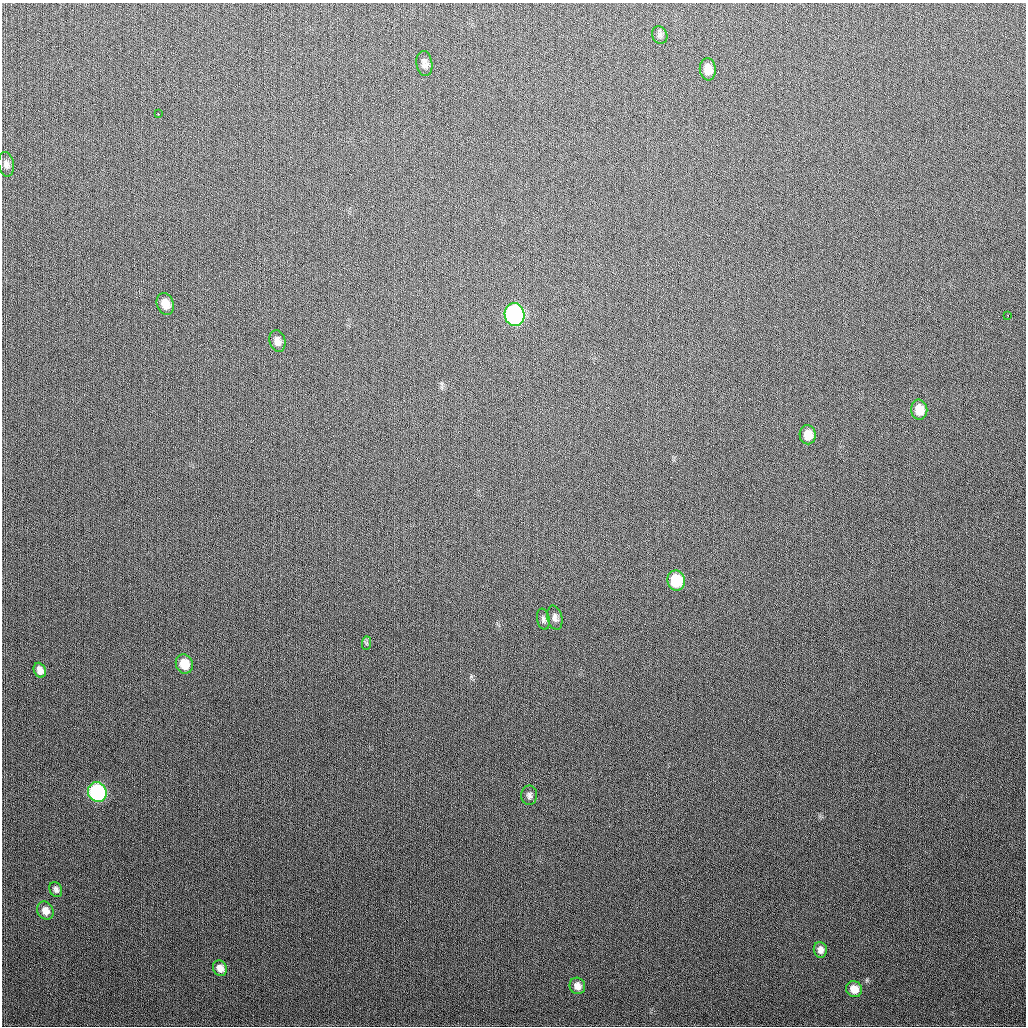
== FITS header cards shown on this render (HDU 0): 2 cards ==
NAXIS1  =                 1024
NAXIS2  =                 1024

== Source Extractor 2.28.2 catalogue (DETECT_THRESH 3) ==
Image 1024 x 1024 px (HDU 0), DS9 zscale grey, 1 PNG px = 1 image px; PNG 1028 x 1028 px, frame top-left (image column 1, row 1024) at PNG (2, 3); each listed source drawn as its Kron ellipse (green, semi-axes under 4 px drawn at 4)
Background 286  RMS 11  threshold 34.4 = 3 sigma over >= 5 px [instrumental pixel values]
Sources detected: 25; all 25 listed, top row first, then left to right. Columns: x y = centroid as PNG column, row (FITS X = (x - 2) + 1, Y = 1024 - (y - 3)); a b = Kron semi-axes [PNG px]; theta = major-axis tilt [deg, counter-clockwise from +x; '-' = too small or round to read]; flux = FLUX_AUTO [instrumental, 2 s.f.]
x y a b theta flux
660 35 9 7 -64 2200
424 64 13 8 -81 4200
708 69 11 8 -84 9200
158 114 3 2 - 2200
6 164 12 7 -80 3800
165 304 11 8 -70 9100
514 315 11 10 - 200000
1008 315 3 2 - 1700
277 341 11 8 -75 4800
919 410 10 8 -82 11000
808 435 9 8 - 9600
676 581 10 9 - 34000
555 618 12 7 -77 3400
543 619 11 6 -80 2400
366 643 7 4 89 1500
184 664 10 8 -68 15000
40 670 8 5 -65 4400
97 792 10 9 - 110000
529 795 10 8 89 2900
56 889 8 6 -63 2300
45 911 9 8 - 5800
820 950 8 6 -84 4000
220 968 8 6 -61 5100
577 986 8 7 - 5200
854 989 8 7 - 8900